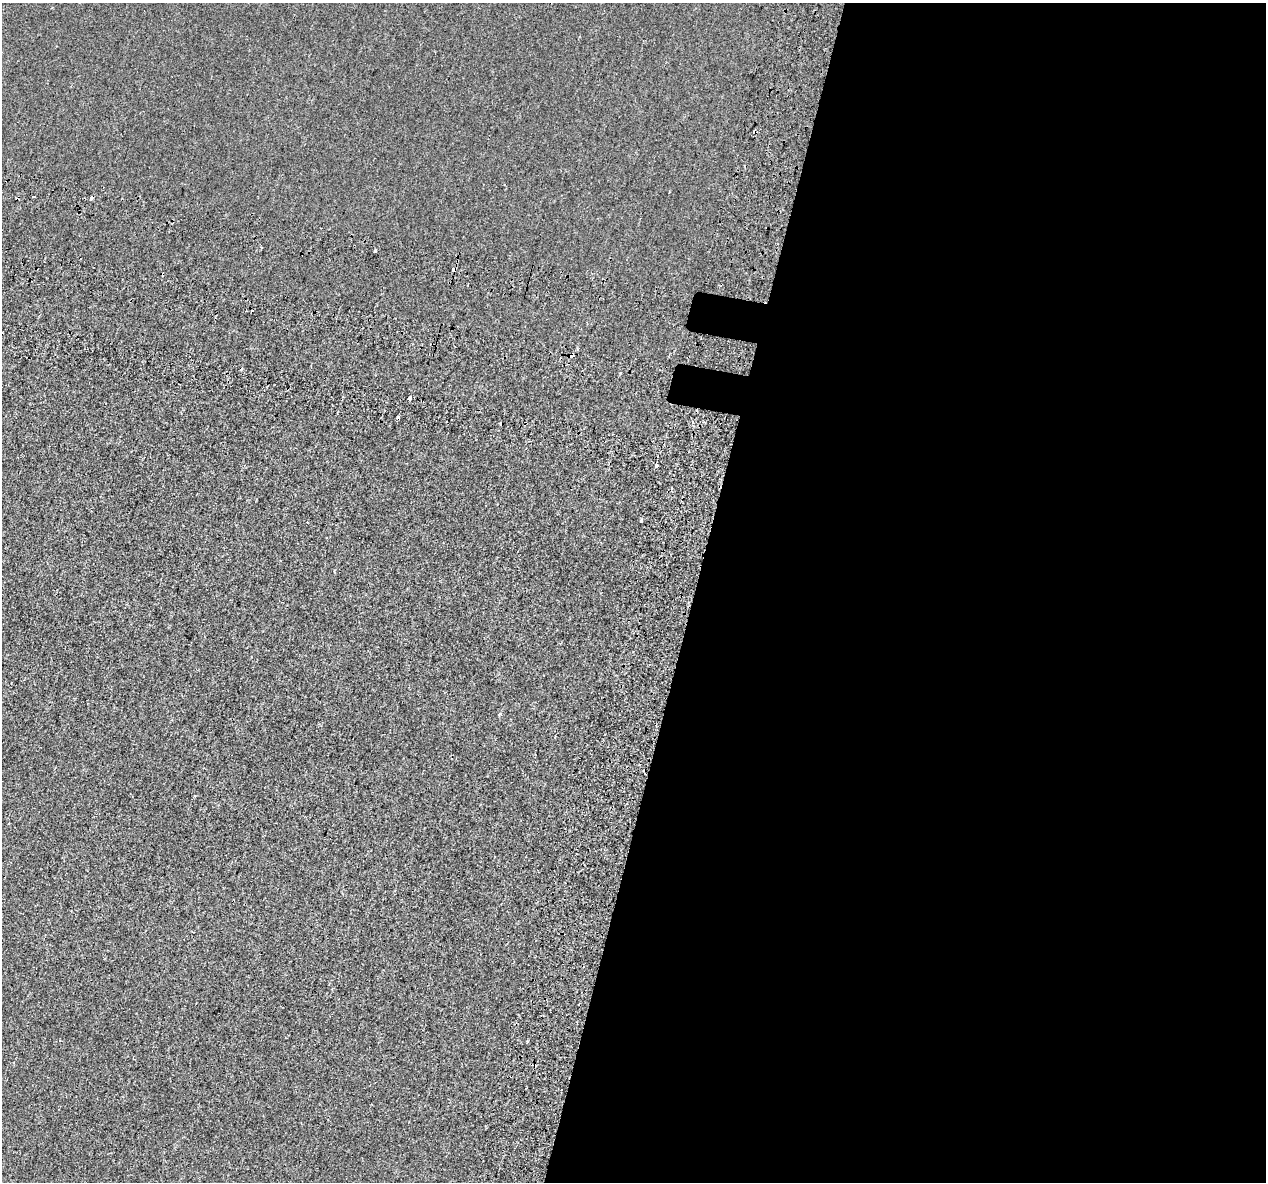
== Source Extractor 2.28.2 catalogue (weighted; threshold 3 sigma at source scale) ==
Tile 12 of 4 x 4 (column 4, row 3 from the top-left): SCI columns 3886-5149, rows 1566-2745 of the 5235 x 5432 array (HDU 1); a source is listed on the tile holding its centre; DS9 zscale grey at full resolution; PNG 1268 x 1184 px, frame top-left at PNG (2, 3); no overlay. Shown black and unused: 46% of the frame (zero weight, under 2 of 3 exposures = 7% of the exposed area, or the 3 px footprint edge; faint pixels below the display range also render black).
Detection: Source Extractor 2.28.2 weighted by HDU 2 'WHT'; one run over the whole footprint, this tile lists its part. Background -3.38e-04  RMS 0.0045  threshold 0.0203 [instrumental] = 3 sigma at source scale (4.5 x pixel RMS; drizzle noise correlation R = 1.50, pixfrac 1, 0.0396/0.0396 arcsec/px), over >= 5 px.
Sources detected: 14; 7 cosmic-ray / hot-pixel residue — not listed; the other 7 listed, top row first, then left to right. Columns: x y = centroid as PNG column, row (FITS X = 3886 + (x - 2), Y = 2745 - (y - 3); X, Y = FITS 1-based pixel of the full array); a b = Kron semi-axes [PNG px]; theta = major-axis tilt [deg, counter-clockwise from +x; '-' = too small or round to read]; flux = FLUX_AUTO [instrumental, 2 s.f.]
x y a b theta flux
33 196 3 3 - 0.75
375 251 3 2 - 0.54
454 269 4 3 - 9.2
409 398 3 3 - 3.8
656 465 3 3 - 2.2
641 521 3 3 - 2
527 1041 3 3 - 0.54
Overlapping masked pixels (flux is a lower limit): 1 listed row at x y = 454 269